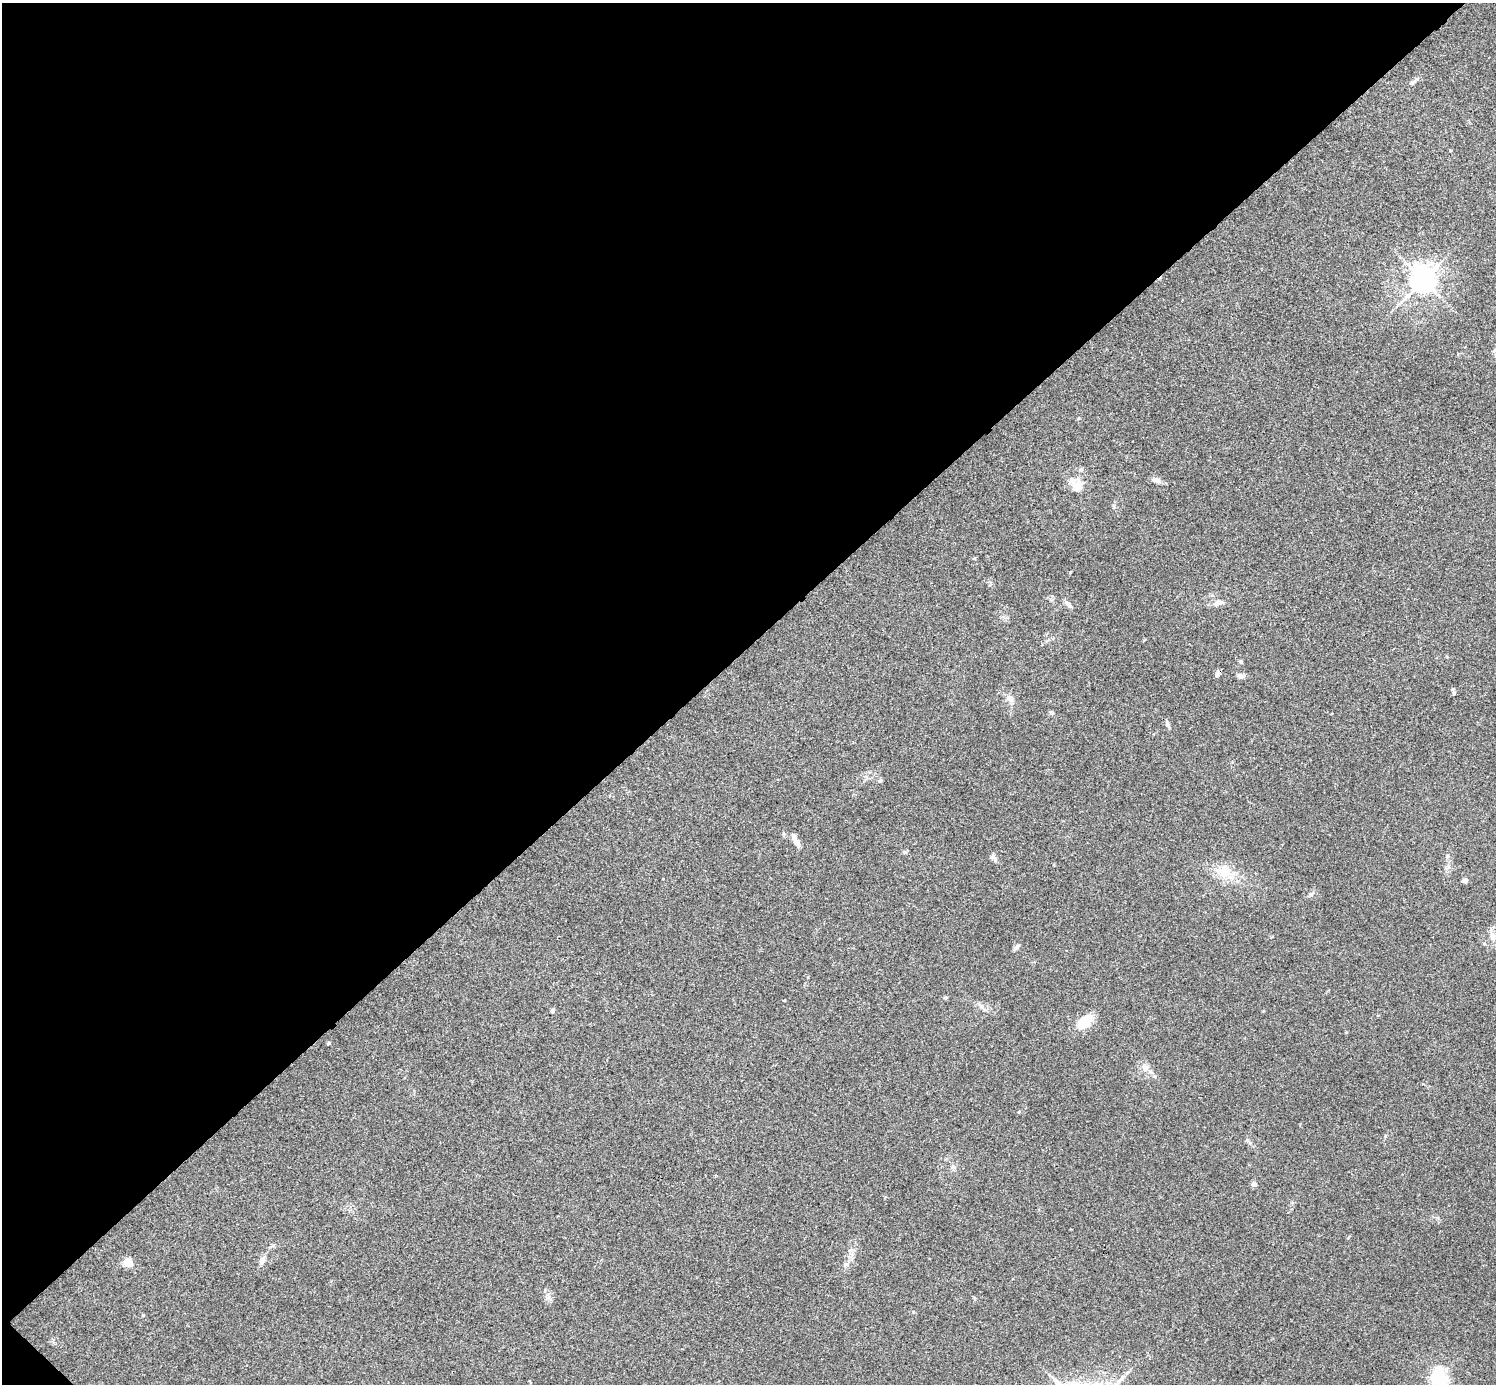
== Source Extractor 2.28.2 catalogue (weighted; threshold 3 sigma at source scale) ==
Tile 5 of 4 x 4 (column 1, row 2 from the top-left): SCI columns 4-1497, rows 2921-4302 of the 5984 x 5984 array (HDU 1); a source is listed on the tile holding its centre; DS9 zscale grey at full resolution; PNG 1498 x 1386 px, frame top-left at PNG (2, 3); no overlay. Shown black and unused: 47% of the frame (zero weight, under 3 of 4 exposures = <1% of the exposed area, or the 3 px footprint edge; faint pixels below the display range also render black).
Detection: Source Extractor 2.28.2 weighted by HDU 2 'WHT'; one run over the whole footprint, this tile lists its part. Background 0.0342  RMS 0.0047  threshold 0.0212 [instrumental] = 3 sigma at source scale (4.5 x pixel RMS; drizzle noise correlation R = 1.50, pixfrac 1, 0.05/0.05 arcsec/px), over >= 5 px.
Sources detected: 37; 1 inside a brighter listed object's ellipse — not listed separately; the other 36 listed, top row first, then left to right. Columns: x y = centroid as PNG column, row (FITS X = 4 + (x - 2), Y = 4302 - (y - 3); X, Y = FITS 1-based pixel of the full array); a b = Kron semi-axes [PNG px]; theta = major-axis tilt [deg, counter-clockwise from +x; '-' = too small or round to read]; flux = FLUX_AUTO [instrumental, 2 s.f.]
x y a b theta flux
1412 83 6 5 - 0.77
1423 280 8 7 - 500
1155 480 9 6 -9 2.4
1078 485 14 11 68 5.9
1114 506 6 4 -90 0.66
1218 603 15 7 24 2.2
1068 604 13 5 -45 1.6
1240 662 5 5 - 0.76
1218 674 8 5 48 1.2
1240 676 9 6 -22 1.7
1454 693 6 4 90 0.61
1010 698 11 8 -62 2.5
1052 713 6 4 -88 0.66
1167 724 10 4 -79 1
880 781 6 4 52 0.82
797 843 14 6 -61 2.7
905 852 6 5 - 0.8
1447 856 6 4 72 0.61
995 859 8 6 -64 1.3
1225 872 19 14 10 8
1465 880 4 4 - 2.3
1311 894 6 6 - 0.93
1492 936 13 7 -75 3
1016 947 8 5 45 0.98
945 998 5 3 - 0.5
784 1000 3 2 - 0.4
982 1008 12 3 -45 1.2
552 1011 5 4 - 1.2
1083 1022 21 11 43 9.8
328 1043 4 3 - 0.59
1145 1068 12 8 -82 2.7
1254 1184 6 6 - 1.4
262 1261 10 7 61 1.8
128 1262 9 8 - 5.8
143 1315 4 4 - 0.38
1439 1377 6 6 - 150
Overlapping masked pixels (flux is a lower limit): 1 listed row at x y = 1218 674
Unlisted compact peaks at least as high as the median listed source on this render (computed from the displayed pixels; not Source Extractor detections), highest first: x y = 1070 572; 1385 1136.